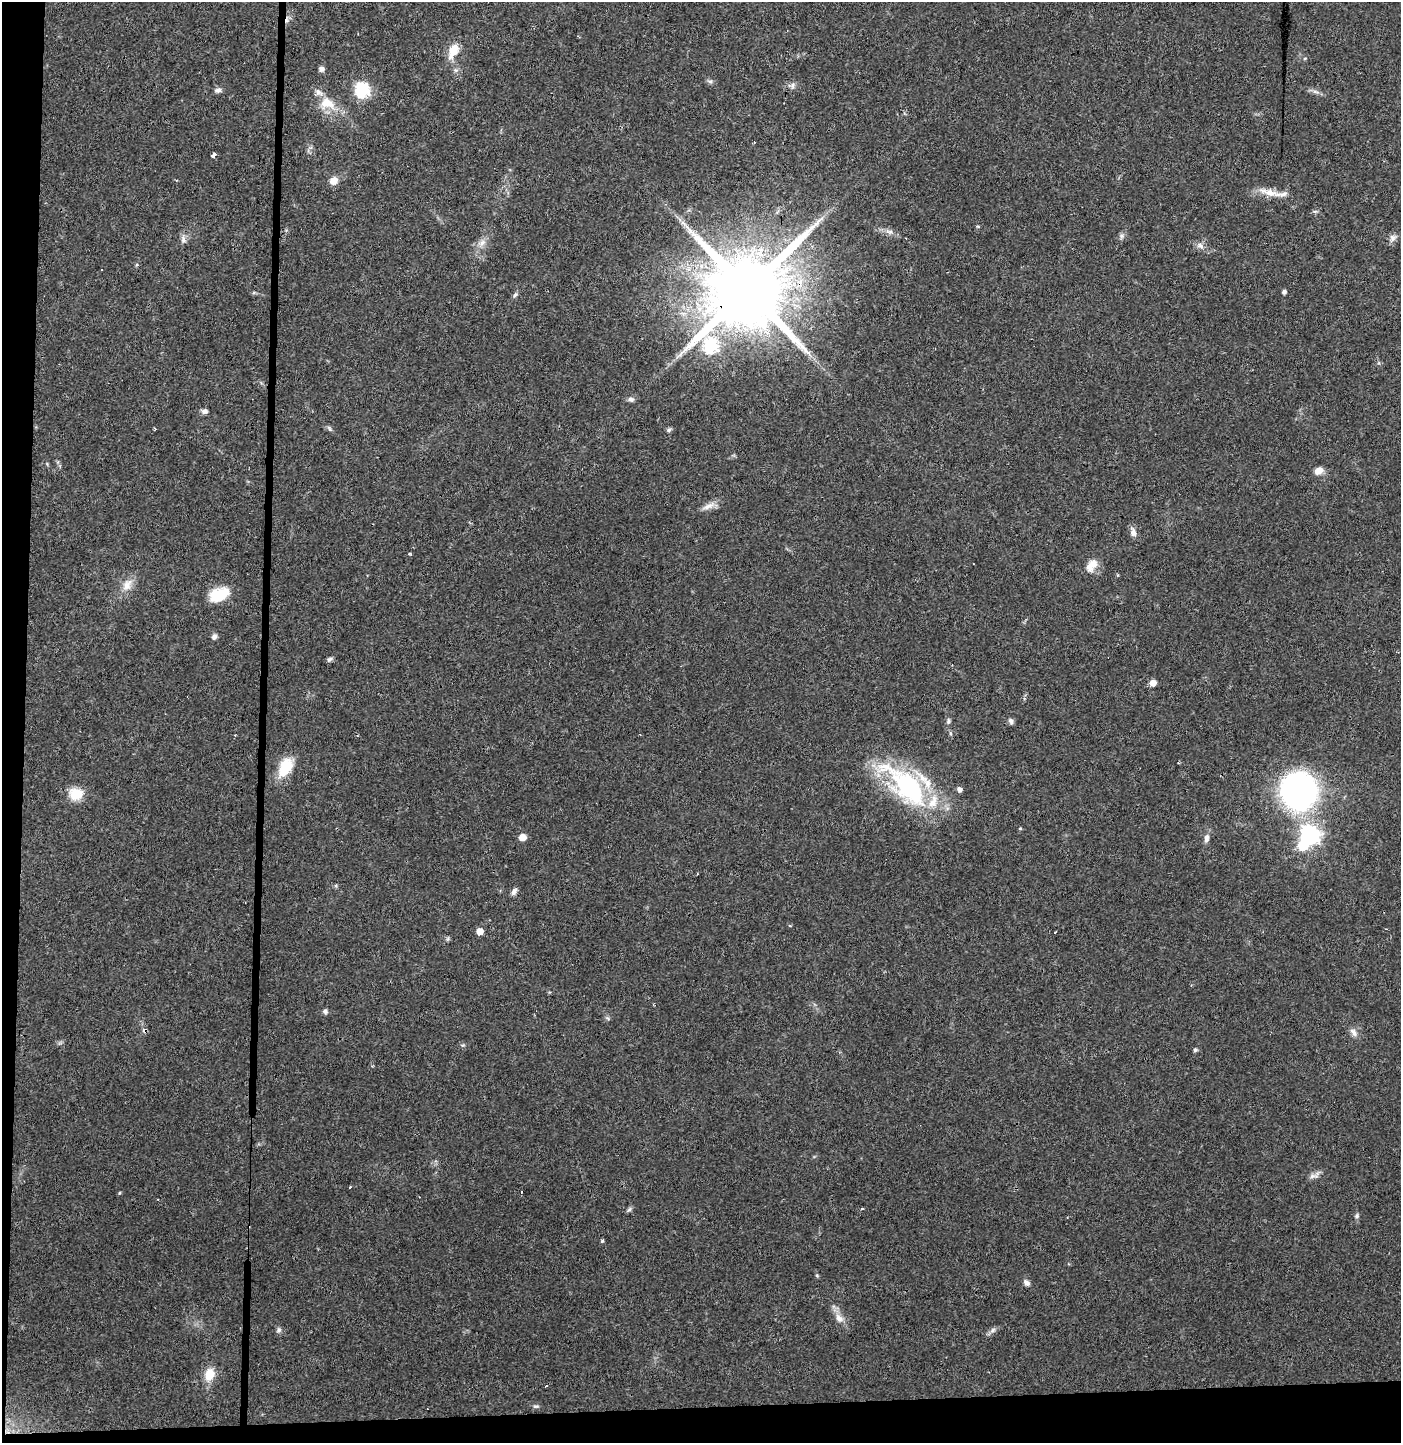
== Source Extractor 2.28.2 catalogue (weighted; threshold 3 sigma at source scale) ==
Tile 7 of 3 x 3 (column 1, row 3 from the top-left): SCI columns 1-1399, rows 68-1508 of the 4202 x 4458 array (HDU 1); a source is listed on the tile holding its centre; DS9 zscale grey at full resolution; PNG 1403 x 1445 px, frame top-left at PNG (2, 2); no overlay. Shown black and unused: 5% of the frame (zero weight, under 3 of 4 exposures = <1% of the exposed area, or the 3 px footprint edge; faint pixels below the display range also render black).
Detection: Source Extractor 2.28.2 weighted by HDU 2 'WHT'; one run over the whole footprint, this tile lists its part. Background 0.0468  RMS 0.0038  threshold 0.0169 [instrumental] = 3 sigma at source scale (4.5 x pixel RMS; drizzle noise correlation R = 1.50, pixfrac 1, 0.0396/0.0396 arcsec/px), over >= 5 px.
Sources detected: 88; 1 inside a brighter object's white glare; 5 cosmic-ray / hot-pixel residue — not listed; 5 inside a brighter listed object's ellipse — not listed separately; the other 77 listed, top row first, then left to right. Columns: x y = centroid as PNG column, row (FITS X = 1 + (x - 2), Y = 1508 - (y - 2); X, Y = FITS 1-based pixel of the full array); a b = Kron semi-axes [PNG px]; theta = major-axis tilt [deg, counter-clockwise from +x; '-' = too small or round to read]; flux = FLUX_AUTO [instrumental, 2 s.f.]
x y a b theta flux
453 51 20 10 64 6.7
321 69 5 5 - 1.8
456 70 6 6 - 0.95
710 81 8 6 9 0.89
792 86 11 8 7 1.6
218 90 9 6 16 1.3
362 90 7 7 - 69
1316 92 12 4 -9 1.3
327 103 22 14 -19 8.2
214 155 4 4 - 5.3
334 181 9 8 - 3.6
1268 192 32 9 -14 5.3
1315 211 7 4 0 0.63
889 232 12 7 -14 1.9
1121 236 8 7 - 1.1
1393 238 11 9 57 1.9
183 239 12 6 -82 1.6
482 243 11 8 45 2.6
1200 246 10 8 -19 1.8
137 265 5 4 - 0.53
747 290 22 19 72 6400
1284 292 4 4 - 1.3
515 295 9 5 64 0.86
710 346 7 7 - 55
631 399 9 6 -5 1.2
204 411 8 6 0 1.2
329 428 9 4 -46 0.78
155 429 3 3 - 0.4
669 430 7 5 38 0.77
1319 471 10 7 34 3.1
708 506 21 7 24 2.9
1133 532 11 7 -77 2.4
410 554 4 3 - 0.52
1093 564 17 12 31 4.5
127 585 20 12 59 4.7
219 594 24 15 19 11
214 637 7 6 - 1.3
330 659 8 5 19 0.93
1153 683 5 5 - 3.5
948 721 9 5 84 0.91
1011 721 9 5 -70 1
950 733 6 4 -72 0.56
285 767 26 14 62 11
907 786 55 24 -43 69
959 789 5 5 - 1.6
1299 791 40 38 81 99
76 794 16 14 -2 7.2
1020 828 4 4 - 0.4
1310 835 8 7 - 170
522 837 5 5 - 5
1206 838 12 7 82 1.8
697 874 3 2 - 0.28
336 886 5 3 - 0.47
514 891 11 6 51 1.3
1386 929 3 2 - 0.26
480 931 5 5 - 3.6
448 939 7 3 81 0.51
325 1011 6 6 - 0.98
607 1018 6 5 - 0.68
1353 1032 11 6 -48 1.9
463 1045 6 4 17 0.5
1195 1050 6 5 - 0.63
1315 1175 17 7 24 1.9
350 1187 3 3 - 0.38
119 1193 5 3 - 0.33
629 1209 9 5 39 0.8
862 1209 5 3 - 0.39
1357 1216 7 5 39 0.76
602 1241 4 3 - 0.71
817 1276 5 3 - 0.4
1026 1283 8 6 -42 1.5
839 1318 14 9 -48 3.1
279 1330 8 6 79 0.97
993 1330 9 6 29 1.3
209 1374 14 10 71 6.7
546 1386 3 2 - 0.6
536 1406 8 5 9 0.78
Overlapping masked pixels (flux is a lower limit): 1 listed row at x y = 747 290